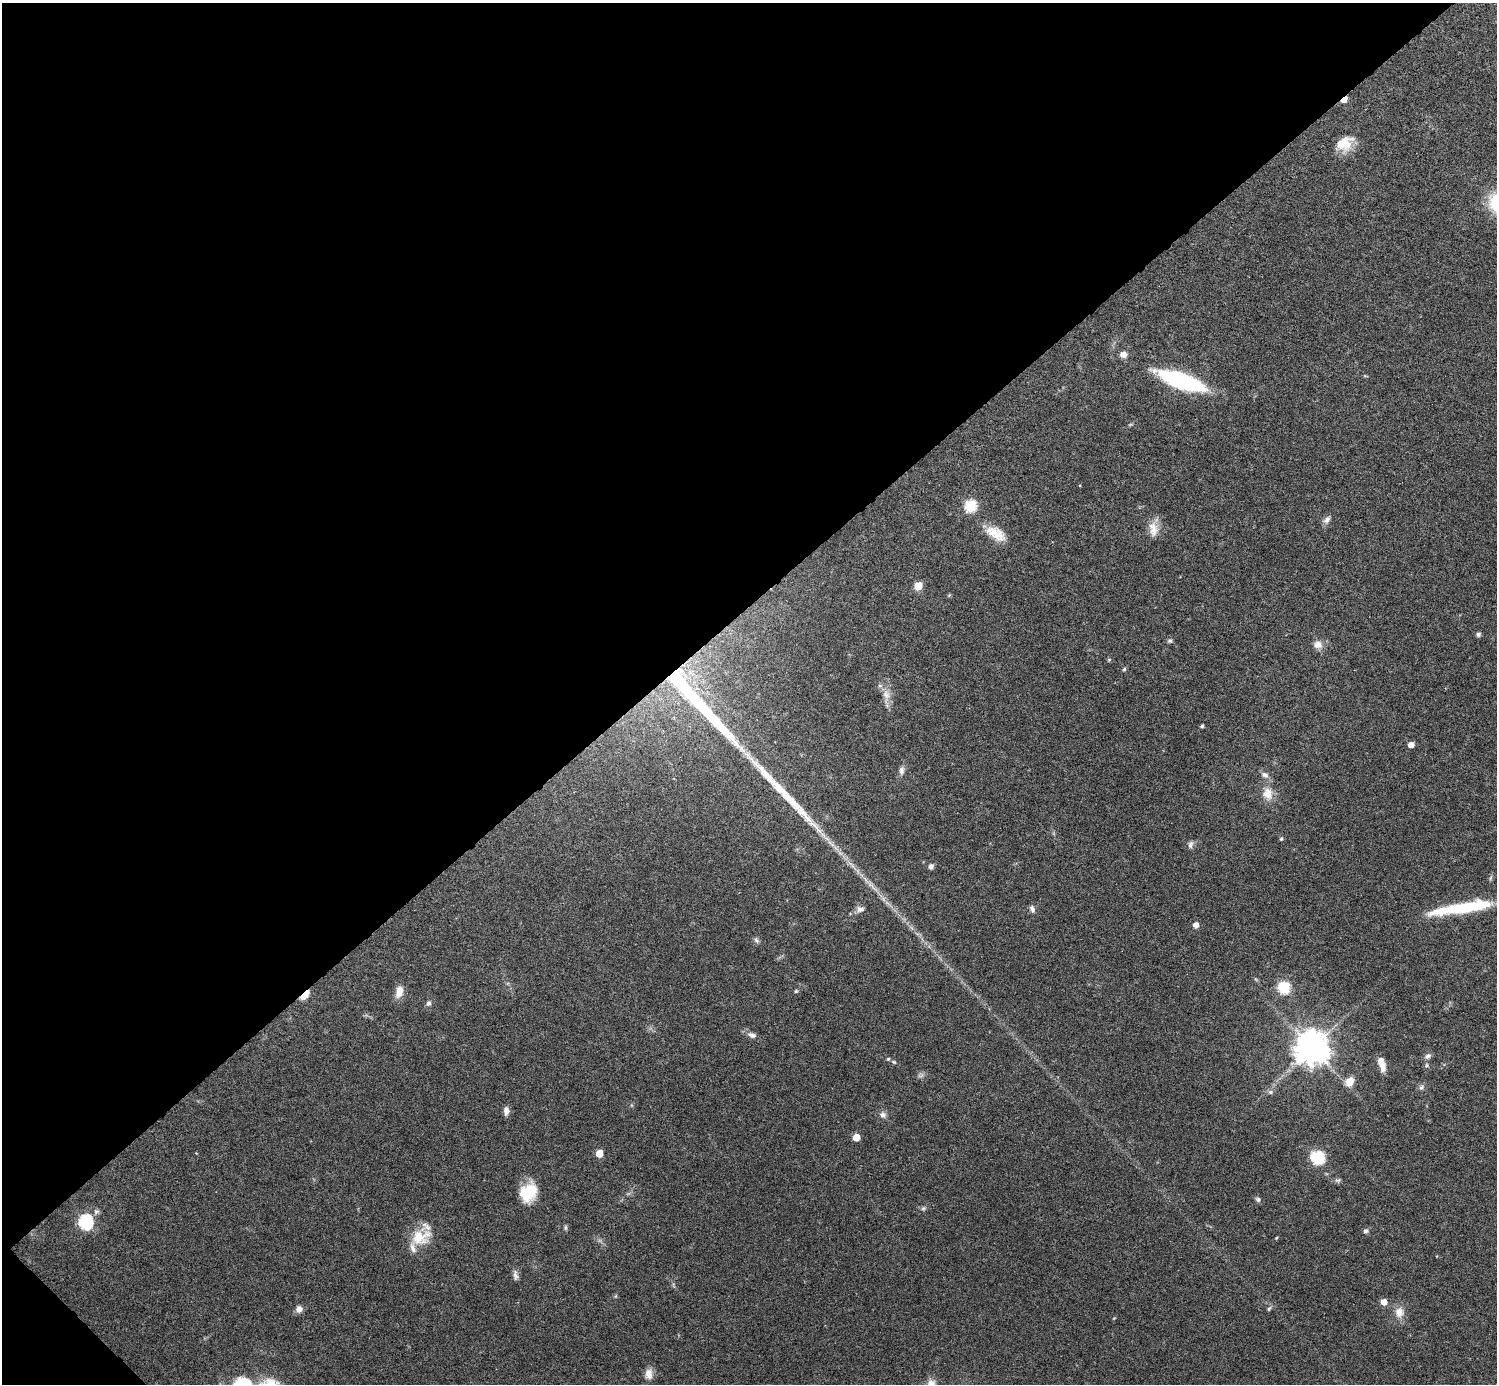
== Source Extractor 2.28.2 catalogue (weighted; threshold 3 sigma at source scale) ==
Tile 5 of 4 x 4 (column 1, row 2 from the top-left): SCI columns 46-1540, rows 2961-4342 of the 6029 x 6026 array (HDU 1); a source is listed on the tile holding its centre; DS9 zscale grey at full resolution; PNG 1499 x 1386 px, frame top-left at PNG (2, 3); no overlay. Shown black and unused: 44% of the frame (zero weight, under 3 of 6 exposures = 3% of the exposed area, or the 3 px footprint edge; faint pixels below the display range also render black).
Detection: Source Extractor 2.28.2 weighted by HDU 2 'WHT'; one run over the whole footprint, this tile lists its part. Background 0.0569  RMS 0.0044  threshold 0.0178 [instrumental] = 3 sigma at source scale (4.09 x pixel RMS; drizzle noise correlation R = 1.36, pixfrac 0.8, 0.05/0.05 arcsec/px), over >= 5 px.
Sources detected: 71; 1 too faint to see at this stretch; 2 long thin detections or spike segments (spike, bleed or trail) — not listed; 2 inside a brighter listed object's ellipse — not listed separately; the other 66 listed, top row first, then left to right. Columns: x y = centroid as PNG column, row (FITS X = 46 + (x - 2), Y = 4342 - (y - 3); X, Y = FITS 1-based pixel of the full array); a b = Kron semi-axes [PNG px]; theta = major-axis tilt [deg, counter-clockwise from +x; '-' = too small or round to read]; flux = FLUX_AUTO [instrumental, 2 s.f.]
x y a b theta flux
1344 100 6 4 38 5.3
1344 143 22 16 35 8.4
1123 354 8 7 - 2.3
1181 381 48 13 -20 49
970 506 6 6 - 35
1327 520 12 7 49 1.7
1153 529 22 12 -82 4.9
996 533 27 13 -31 7.4
918 586 6 5 - 10
949 595 5 4 - 0.42
1478 634 5 4 - 1.2
1170 641 6 6 - 0.81
1318 644 12 10 2 3
1109 660 5 4 - 0.51
1124 669 5 4 - 0.58
886 694 14 10 -70 3.6
1202 726 4 3 - 0.77
1411 745 5 5 - 2.9
901 770 12 7 87 1.7
1265 775 10 7 -33 1.8
1268 793 17 14 -72 5.5
1281 839 6 4 72 0.58
1190 845 11 6 74 1.4
931 866 7 6 - 1.2
1490 878 7 4 70 0.61
1462 908 65 10 9 28
860 909 11 7 6 1.8
1032 909 10 6 -70 1.3
1196 925 5 5 - 2.8
756 940 8 6 -45 1
1284 988 6 6 - 29
796 991 5 5 - 0.48
399 992 13 8 75 4.2
305 995 12 5 48 5.4
428 1003 7 6 - 1.2
752 1035 13 7 -21 2
1312 1048 10 10 - 870
1428 1056 9 7 37 1.4
888 1059 5 4 - 0.54
894 1062 7 4 -44 0.61
1382 1064 15 6 -73 4.7
1350 1081 12 9 55 4.2
1421 1087 9 6 41 1.1
1270 1092 7 6 - 1
506 1111 10 6 85 2.1
883 1115 10 8 -30 1.7
856 1137 5 5 - 5.9
599 1153 5 5 - 6.9
1317 1157 7 6 - 50
1338 1180 8 4 16 0.82
529 1192 19 15 58 15
1258 1199 8 6 -53 0.94
923 1208 7 5 21 0.85
96 1211 8 7 - 1.2
86 1222 7 6 - 65
565 1227 7 5 89 0.7
1366 1231 7 5 17 0.97
420 1237 28 19 21 11
1276 1238 4 3 - 0.36
515 1275 15 6 -85 1.6
616 1296 6 4 71 0.44
1384 1302 5 5 - 3.4
299 1309 8 7 - 2.3
1269 1309 6 4 50 0.68
1399 1312 14 12 -88 4.1
649 1374 14 9 89 3
Overlapping masked pixels (flux is a lower limit): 2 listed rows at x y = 1344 100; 305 995